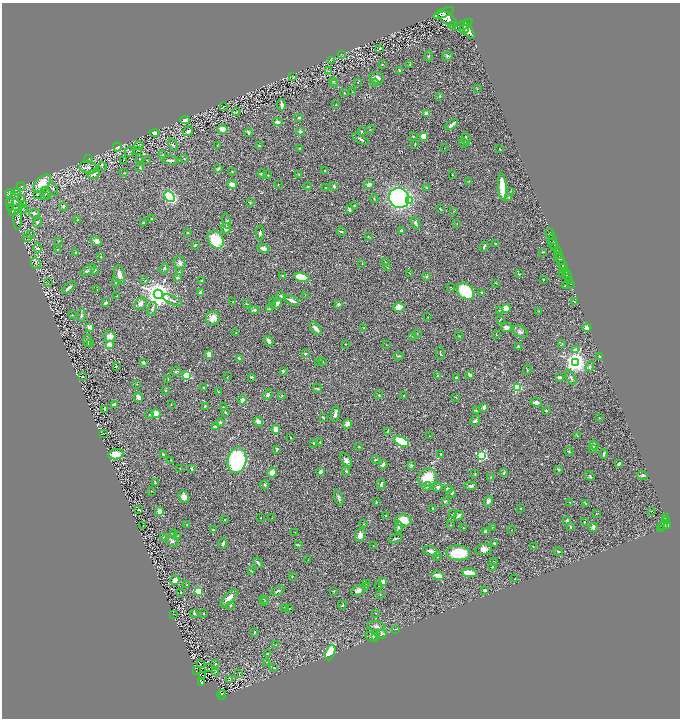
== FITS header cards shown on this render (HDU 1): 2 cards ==
NAXIS1  =                 1356
NAXIS2  =                 1432

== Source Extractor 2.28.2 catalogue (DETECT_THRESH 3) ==
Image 1356 x 1432 px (HDU 1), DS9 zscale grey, zoomed out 1/2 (1 PNG px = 2 x 2 image px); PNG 682 x 720 px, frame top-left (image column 1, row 1431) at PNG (2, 3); each listed source drawn as its Kron ellipse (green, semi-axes under 4 px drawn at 4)
Background 0.502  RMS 0.026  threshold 0.079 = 3 sigma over >= 5 px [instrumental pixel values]
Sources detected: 475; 28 cannot appear on this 1/2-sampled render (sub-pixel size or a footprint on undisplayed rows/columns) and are neither listed nor drawn; the other 447 listed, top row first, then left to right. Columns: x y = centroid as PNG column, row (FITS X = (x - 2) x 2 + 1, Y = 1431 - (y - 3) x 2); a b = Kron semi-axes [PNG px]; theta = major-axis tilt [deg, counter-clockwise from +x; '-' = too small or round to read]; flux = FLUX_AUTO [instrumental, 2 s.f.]
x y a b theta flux
444 13 11 4 23 5000
448 19 10 5 -32 6700
463 25 10 4 26 5700
452 26 2 1 - 95
464 29 5 2 - 1300
469 31 9 4 -62 4400
379 48 4 3 - 5.1
341 54 3 2 - 2.5
429 56 5 3 - 5.3
447 56 5 4 - 8.7
331 61 3 2 - 2.6
382 65 3 2 - 3.1
410 65 3 3 - 3.6
328 71 4 1 - 1.7
399 71 3 2 - 6.3
293 77 4 2 - 2.3
377 78 7 5 -18 25
333 81 3 3 - 3.5
358 82 3 2 - 2
375 83 4 3 - 4.7
335 84 3 2 - 3
477 89 3 2 - 1.9
353 92 3 2 - 1.8
344 93 2 2 - 2
440 96 4 3 - 4.1
282 105 5 2 - 24
336 105 2 2 - 4.5
224 106 3 2 - 1.9
237 112 4 4 - 5
426 113 3 3 - 32
299 118 4 3 - 8.4
185 120 5 3 - 24
277 122 5 3 - 12
452 124 7 2 34 16
222 129 5 4 - 31
370 130 5 1 - 1.7
188 131 5 3 - 12
300 131 3 3 - 13
362 131 2 2 - 5.9
248 132 4 2 - 9.3
154 133 5 3 - 11
413 136 3 2 - 2.2
424 136 4 3 - 55
361 139 9 3 -31 8.6
466 139 6 2 -79 10
464 143 5 3 - 11
415 144 3 2 - 2.1
173 145 6 3 -69 6.9
217 145 2 2 - 1.9
139 146 5 1 - 2.8
259 146 2 2 - 4.6
117 147 4 3 - 6.4
300 148 3 2 - 4.6
444 148 2 1 - 1.4
499 149 3 2 - 2.4
138 150 4 2 - 2.6
129 152 5 3 - 5
163 154 4 2 - 2.9
184 158 3 2 - 3.4
89 159 4 1 - 1.8
140 159 2 2 - 2
147 160 3 1 - 1.6
170 160 8 3 -2 15
123 161 3 2 - 2.3
88 167 9 6 -10 20
102 167 4 2 - 3.1
140 167 4 2 - 4
218 169 3 3 - 12
325 171 3 3 - 3.4
232 172 3 2 - 2.9
124 173 4 2 - 3.1
94 174 6 4 15 11
262 174 4 3 - 6.7
299 174 3 2 - 1.9
452 174 2 2 - 3.2
268 175 3 2 - 2.5
469 181 3 2 - 2.9
42 183 11 6 47 140
278 184 2 2 - 1.9
232 185 5 4 - 21
369 185 5 3 - 23
308 186 4 3 - 3.7
334 186 4 3 - 7.2
21 187 4 2 - 2.6
502 187 14 3 -86 130
326 188 3 2 - 3.9
427 188 3 2 - 4
53 189 7 3 -63 6.6
18 192 3 2 - 3.4
510 192 4 2 - 3.1
9 193 4 3 - 4.5
46 193 6 3 -59 10
38 194 4 2 - 4.2
15 195 3 2 - 2.6
45 195 4 2 - 3.2
170 197 6 4 -45 440
509 197 3 3 - 3.5
22 198 4 3 - 4.4
399 198 10 9 - 1100
374 199 4 2 - 4.2
410 200 3 3 - 35
9 203 4 3 - 4.9
250 203 3 3 - 4.3
24 205 3 2 - 2.2
354 205 3 2 - 2.6
63 206 4 3 - 5.8
11 208 3 2 - 1.7
23 209 4 2 - 3.6
440 209 3 2 - 3.4
16 210 8 3 42 10
349 210 4 2 - 15
454 211 2 2 - 2.3
35 213 6 4 6 8.8
152 219 2 2 - 1.6
18 220 10 2 90 7.3
77 220 3 2 - 5.1
226 221 8 2 -81 6.9
144 222 2 2 - 6.3
37 223 5 4 - 6.2
416 223 6 3 -64 9.8
457 223 2 1 - 1.5
226 228 5 4 - 27
401 230 3 3 - 9.7
341 231 5 2 - 5.8
187 233 3 2 - 2.2
260 233 7 3 88 7.5
550 233 5 2 - 1400
31 235 3 2 - 2.9
368 236 3 2 - 2.4
28 238 3 2 - 1.8
553 239 5 2 - 1300
216 240 10 7 -56 160
59 241 2 2 - 2.1
96 241 6 3 -28 18
495 243 2 2 - 1.7
553 244 6 2 -40 430
195 245 3 2 - 5.4
484 247 5 2 - 7.6
38 248 5 4 - 11
263 248 6 4 -17 17
555 248 4 2 - 400
58 249 3 2 - 2.7
557 251 3 3 - 340
542 252 3 2 - 3.6
76 253 3 3 - 8.4
559 255 3 2 - 390
101 257 2 2 - 2.8
560 259 6 3 -49 1300
385 262 3 2 - 2.3
36 263 6 4 -56 8
180 263 7 5 -56 16
362 264 2 1 - 4.5
563 265 4 2 - 1700
387 267 2 2 - 2.2
563 267 4 2 - 840
164 268 5 3 - 5.9
88 270 8 3 33 12
94 270 3 2 - 7.6
565 271 3 2 - 500
179 272 2 2 - 1.9
410 273 3 1 - 2.1
563 273 2 1 - 24
519 274 4 2 - 3.1
119 275 9 5 -76 26
283 275 4 3 - 7
567 275 5 2 - 1300
302 277 8 4 -14 160
426 277 2 2 - 22
177 278 4 3 - 8
544 279 2 1 - 2.5
569 280 3 1 - 190
145 281 3 3 - 4.2
201 281 4 3 - 7.2
48 283 2 1 - 1.1
116 283 2 2 - 2.4
496 283 3 2 - 2.1
571 284 2 1 - 120
566 286 4 2 - 6
450 287 2 2 - 1.9
69 288 8 2 40 17
97 290 3 2 - 2.6
465 291 10 7 -44 240
200 293 2 2 - 46
482 293 3 2 - 8.6
158 294 5 4 - 6400
305 295 2 2 - 2
117 296 2 2 - 3.1
281 296 3 2 - 7.5
172 300 10 3 -24 11
233 301 3 2 - 1.9
292 301 8 2 -22 21
574 301 3 2 - 2.7
273 302 3 2 - 4.2
105 303 3 2 - 13
277 303 6 3 60 11
141 304 7 5 44 18
247 304 3 2 - 2.9
338 304 3 3 - 15
399 307 6 4 11 42
506 308 4 4 - 44
152 309 7 3 69 9.4
269 309 3 3 - 8.1
254 310 5 3 - 9.1
499 310 2 2 - 2.7
539 311 3 2 - 2.1
72 315 3 2 - 3.7
81 315 6 4 83 9.7
428 317 2 2 - 1.9
213 318 7 6 - 51
500 319 3 2 - 3.3
90 327 2 2 - 73
506 327 5 4 - 20
587 327 4 4 - 26
364 328 2 2 - 2.6
316 329 7 3 -48 30
520 331 8 5 -31 16
236 333 2 2 - 7.9
417 334 3 2 - 2.1
496 334 3 2 - 2.4
110 336 6 5 - 36
412 336 3 3 - 3.1
459 336 4 2 - 3.1
88 341 6 3 -90 9.3
269 341 5 3 - 21
90 343 3 2 - 2.6
346 344 2 2 - 3.2
562 344 3 2 - 2.4
109 345 3 3 - 42
386 345 2 2 - 1.7
518 346 3 3 - 7.4
575 350 2 2 - 44
440 353 7 2 -79 6.1
209 354 4 3 - 30
305 354 2 2 - 17
398 356 5 3 - 6.6
599 356 3 2 - 6
239 358 4 3 - 16
323 361 3 2 - 4
143 362 3 2 - 8.8
318 362 2 1 - 1.6
575 362 4 4 - 3400
116 367 2 2 - 3.7
590 367 5 4 - 8.8
527 370 5 1 - 2.9
176 371 5 2 - 4.9
283 371 3 3 - 7.8
437 375 3 2 - 2.6
470 375 4 3 - 12
83 376 3 2 - 2.1
187 376 3 3 - 340
227 377 2 2 - 1.5
251 377 3 2 - 11
559 377 4 3 - 6.7
456 378 2 2 - 14
571 378 8 4 -60 12
168 379 4 2 - 2.7
137 384 2 2 - 1.9
203 387 2 2 - 2.9
517 387 3 3 - 310
317 389 5 2 - 4
165 391 3 2 - 3.3
218 392 2 2 - 3.3
268 394 5 3 - 9.4
282 395 3 2 - 2.4
379 395 3 2 - 3.9
404 396 2 2 - 3.3
139 397 5 3 - 28
456 397 2 2 - 2.9
242 400 4 3 - 23
536 402 6 3 -12 21
114 404 3 2 - 21
171 404 2 2 - 1.6
205 406 3 2 - 4.5
223 407 3 2 - 2.6
484 407 4 3 - 23
105 409 3 2 - 6
476 411 3 2 - 5.9
546 411 3 2 - 6.6
225 412 3 2 - 4.9
156 413 4 4 - 54
150 414 4 3 - 3.7
335 414 7 3 82 21
323 417 3 2 - 3.7
600 417 2 2 - 2
475 421 5 3 - 9.8
220 422 3 3 - 6
258 422 5 4 - 21
347 424 4 3 - 39
215 427 3 3 - 20
276 429 4 3 - 41
388 431 3 3 - 4
104 434 2 2 - 1.8
577 435 3 2 - 2.7
429 436 3 1 - 1.8
290 438 2 1 - 2.2
320 442 4 3 - 4.8
401 442 8 4 -26 210
313 443 2 2 - 13
594 445 5 4 - 11
358 446 3 2 - 2.6
592 448 2 2 - 17
277 449 3 2 - 12
569 452 4 3 - 5
116 454 7 5 6 50
441 454 3 2 - 6.2
604 454 5 3 - 7.2
163 455 4 2 - 6.2
482 456 4 3 - 510
170 460 2 2 - 1.8
237 460 13 9 78 810
346 460 8 4 -54 16
375 460 3 2 - 4.7
383 464 4 2 - 16
618 464 4 2 - 12
411 465 4 3 - 7.9
180 468 3 2 - 2.3
192 469 4 2 - 14
558 469 3 2 - 7.7
346 471 4 3 - 6.3
272 472 5 4 - 31
320 472 3 3 - 21
503 473 3 3 - 4.6
475 474 3 2 - 5.5
643 475 5 3 - 7.3
590 476 5 3 - 6.4
428 477 10 8 26 130
491 477 2 2 - 3.4
155 483 2 2 - 7.5
381 484 5 2 - 10
265 485 4 3 - 6
471 486 6 3 -3 13
427 487 4 3 - 6.8
438 487 5 4 - 12
448 489 3 2 - 17
151 491 2 1 - 1.2
451 493 4 3 - 6.2
184 497 6 5 - 32
339 498 8 3 -70 9.6
445 501 4 3 - 5.2
488 501 5 4 - 19
376 502 2 2 - 4.4
570 502 3 2 - 3
586 503 3 2 - 4.3
432 509 2 2 - 5.7
521 509 2 2 - 1.9
139 510 3 2 - 5.1
159 511 4 4 - 28
652 511 2 1 - 52
453 514 3 2 - 2.7
596 514 3 2 - 2.3
386 515 2 2 - 3.2
458 516 5 3 - 12
261 517 2 1 - 2.2
272 518 2 2 - 1.8
665 518 3 2 - 210
225 520 2 2 - 4
403 520 8 6 -6 79
567 521 3 3 - 10
666 521 2 2 - 210
584 522 2 2 - 3.3
187 524 3 2 - 3.9
363 524 2 2 - 1.5
450 525 3 2 - 2.4
664 525 5 3 - 460
667 525 3 2 - 430
143 526 2 1 - 1.8
399 527 5 4 - 11
493 527 3 2 - 2.4
570 527 3 2 - 2.8
463 528 2 1 - 2.1
593 528 4 2 - 21
661 528 3 2 - 36
213 530 3 2 - 5.2
511 530 2 2 - 1.8
486 531 4 3 - 15
295 532 2 2 - 1.5
173 534 3 2 - 2.4
360 535 7 5 72 25
178 536 3 3 - 3.8
163 537 3 2 - 2.3
396 539 7 2 14 6.1
172 541 7 4 -28 13
223 543 6 3 67 9.2
495 543 3 2 - 5.4
298 545 4 2 - 5.5
373 546 3 1 - 1.7
533 547 3 2 - 3.2
484 549 8 5 7 23
431 551 9 3 -20 24
558 551 5 3 - 6.5
458 553 12 7 -3 140
437 557 2 2 - 2.1
308 560 2 1 - 1.4
494 562 2 2 - 3.9
258 563 5 2 - 8.8
492 566 2 2 - 22
251 571 4 2 - 3.5
469 573 7 3 -10 96
292 576 2 2 - 2.1
438 576 6 3 -9 40
515 579 2 2 - 3.9
175 580 5 4 - 59
383 582 2 2 - 67
367 583 4 3 - 4.4
187 585 3 2 - 3
366 586 3 2 - 3.7
379 586 2 2 - 1.8
485 590 3 3 - 14
198 591 3 2 - 170
278 591 7 3 28 7.3
334 591 3 2 - 3
358 591 7 5 25 16
180 592 3 2 - 2.2
380 595 2 2 - 2.1
229 598 11 4 49 39
264 599 3 2 - 2.4
265 602 3 2 - 2.7
231 605 4 3 - 4.7
342 605 4 2 - 5
284 608 2 2 - 1.9
289 608 3 2 - 2.2
194 613 3 2 - 6.9
204 613 2 1 - 2.6
375 613 2 1 - 2.3
173 614 2 1 - 1
376 626 9 5 -4 18
396 629 2 2 - 1.7
254 632 3 2 - 3.3
382 634 4 4 - 11
371 637 7 3 -28 6.6
375 637 2 2 - 7.1
276 645 3 2 - 2.3
330 653 8 4 67 160
267 654 3 2 - 5.5
267 662 3 2 - 2.8
200 664 3 2 - 1.6
216 664 3 2 - 4.1
274 667 2 2 - 3.8
209 668 2 1 - 47
196 671 2 1 - 1.2
216 672 3 2 - 2.8
239 674 3 1 - 1.9
202 675 2 1 - 2.1
230 679 3 2 - 45
201 683 4 2 - 120
222 693 2 1 - 20
221 695 5 2 - 100
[28 sub-pixel or undisplayed-footprint detections neither listed nor drawn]